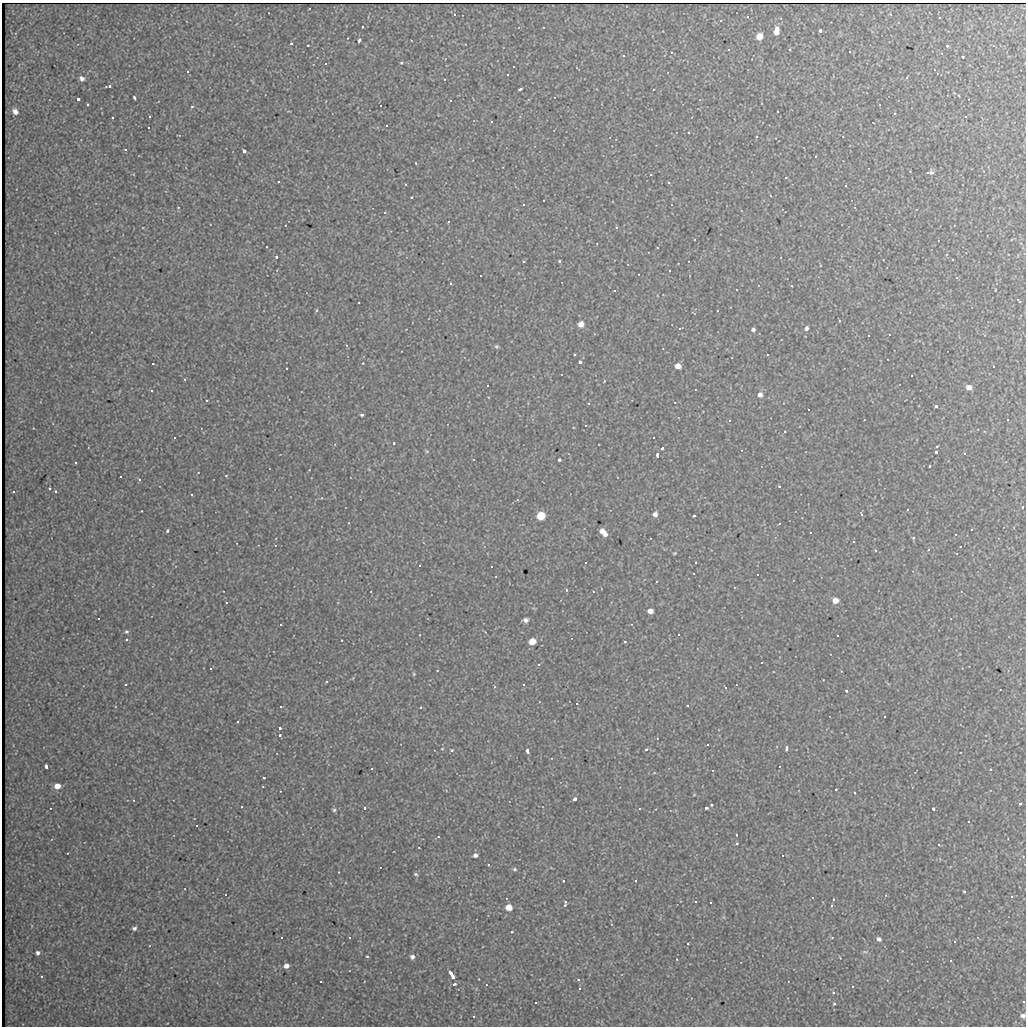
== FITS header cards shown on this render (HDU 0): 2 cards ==
NAXIS1  =                 1024
NAXIS2  =                 1024

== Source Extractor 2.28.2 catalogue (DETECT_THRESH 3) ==
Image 1024 x 1024 px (HDU 0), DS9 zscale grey, 1 PNG px = 1 image px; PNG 1028 x 1028 px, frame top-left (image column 1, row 1024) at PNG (2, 3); no overlay
Background 67.3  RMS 7.5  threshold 22.4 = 3 sigma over >= 5 px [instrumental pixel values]
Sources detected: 185; all 185 listed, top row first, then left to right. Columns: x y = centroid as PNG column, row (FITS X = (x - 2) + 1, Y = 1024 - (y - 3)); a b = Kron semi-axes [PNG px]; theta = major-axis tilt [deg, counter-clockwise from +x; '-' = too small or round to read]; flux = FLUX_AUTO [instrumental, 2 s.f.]
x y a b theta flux
940 17 3 2 - 450
362 27 3 2 - 460
820 30 4 3 - 4000
776 31 12 7 82 3800
759 36 6 5 - 5700
359 40 5 3 - 1400
291 43 3 2 - 460
308 45 3 2 - 690
947 46 4 4 - 840
790 49 4 3 - 450
850 51 3 3 - 820
672 52 4 3 - 490
623 56 4 4 - 580
963 57 3 3 - 720
402 63 3 3 - 1300
326 64 3 3 - 630
907 77 5 3 - 410
82 78 6 5 - 1600
109 86 3 3 - 570
520 89 4 3 - 1300
959 96 4 2 - 400
134 98 4 3 - 1100
78 99 3 3 - 1500
88 104 3 2 - 470
381 105 3 2 - 530
192 106 5 3 - 540
15 112 6 5 - 2300
895 113 4 3 - 520
386 125 2 2 - 440
689 132 3 2 - 350
757 136 4 3 - 410
125 149 4 2 - 430
244 151 4 3 - 2000
416 163 3 2 - 300
928 172 3 3 - 2400
932 172 7 6 - 1200
651 174 3 3 - 1400
786 177 3 3 - 5900
278 181 3 3 - 570
411 197 3 2 - 480
523 204 3 3 - 4000
616 227 3 3 - 3600
276 257 3 3 - 680
524 261 4 3 - 410
559 261 3 3 - 940
451 283 3 3 - 650
791 286 3 3 - 740
614 290 3 2 - 400
1019 301 5 2 - 410
316 310 5 3 - 510
581 324 5 5 - 4500
806 328 6 4 64 1200
753 329 4 3 - 1100
889 334 3 3 - 1200
496 346 5 5 - 780
580 362 4 4 - 1100
363 363 3 2 - 360
153 364 3 2 - 450
678 366 5 5 - 4200
993 366 3 3 - 1200
604 381 4 2 - 330
487 385 3 3 - 1000
969 387 6 5 - 3200
760 395 6 6 - 2200
207 400 3 2 - 360
936 406 3 3 - 4700
808 409 3 3 - 920
362 415 3 3 - 920
729 420 3 3 - 1100
586 425 3 3 - 510
785 431 3 3 - 2100
174 438 3 3 - 1200
394 443 3 2 - 520
937 446 3 3 - 790
662 448 3 3 - 1100
427 451 5 5 - 580
936 452 4 3 - 1500
964 453 3 3 - 1100
657 455 5 3 - 1300
559 460 3 3 - 2600
76 463 3 3 - 570
929 466 3 3 - 1500
226 476 5 3 - 450
139 479 3 3 - 3400
779 486 3 3 - 430
50 488 3 2 - 430
13 491 3 3 - 1700
55 491 3 3 - 910
192 494 3 3 - 820
1022 507 3 3 - 670
655 514 5 5 - 1900
861 514 4 3 - 840
694 515 3 3 - 2600
541 516 5 5 - 31000
779 524 3 2 - 350
167 531 4 3 - 790
602 531 5 4 - 3800
605 534 5 4 - 1800
955 534 3 3 - 850
913 538 4 4 - 680
928 550 4 3 - 420
675 553 4 3 - 490
420 565 3 2 - 570
491 566 2 2 - 430
567 590 4 3 - 590
835 600 5 5 - 5300
650 611 5 4 - 4200
525 620 5 4 - 2100
281 624 3 3 - 960
126 632 5 5 - 900
837 635 3 3 - 2200
341 640 3 2 - 320
532 641 5 4 - 12000
624 641 3 3 - 17000
539 664 3 3 - 1000
211 668 3 3 - 620
414 674 5 4 - 570
523 684 3 2 - 490
846 691 3 3 - 2100
687 705 2 2 - 440
238 721 3 3 - 830
280 728 3 3 - 990
280 735 4 4 - 860
786 748 5 3 - 1400
646 749 3 3 - 1900
452 750 4 4 - 930
527 751 5 3 - 1700
46 766 4 3 - 2500
372 768 3 3 - 760
991 769 4 3 - 360
264 778 3 2 - 480
57 786 5 5 - 5300
836 789 3 2 - 400
855 793 3 2 - 420
575 799 4 3 - 4600
1020 804 3 3 - 770
711 805 3 3 - 830
241 806 3 3 - 3200
365 808 3 3 - 590
706 808 4 3 - 1300
933 809 3 3 - 2700
334 810 5 5 - 840
197 825 2 2 - 380
736 835 3 2 - 580
438 837 4 2 - 320
737 843 3 3 - 2600
939 845 4 2 - 360
475 855 5 4 - 1800
515 869 6 5 - 820
416 874 6 4 -26 660
563 881 3 2 - 540
635 881 3 2 - 520
964 892 3 2 - 580
225 894 3 2 - 630
1012 896 3 3 - 1200
833 899 3 2 - 380
695 901 3 3 - 3300
565 902 4 4 - 570
711 902 3 3 - 1300
565 905 3 3 - 490
832 905 5 3 - 680
508 907 5 5 - 8200
134 928 5 4 - 1200
512 932 3 3 - 850
281 937 2 2 - 510
349 937 3 3 - 1600
832 937 5 3 - 380
879 939 5 5 - 1400
688 943 3 2 - 520
38 953 4 4 - 1300
367 956 3 3 - 520
412 957 6 6 - 1600
951 960 3 3 - 670
286 966 5 5 - 2400
450 973 4 3 - 2500
453 977 4 3 - 3900
578 979 4 3 - 480
321 981 3 3 - 720
454 984 5 4 - 850
579 988 3 3 - 2100
833 992 5 5 - 770
536 1002 3 2 - 610
834 1004 4 4 - 910
473 1016 3 3 - 8800
1023 1016 6 5 - 1600
At the frame edge (FLAGS 8, measured only in part): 1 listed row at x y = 1023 1016